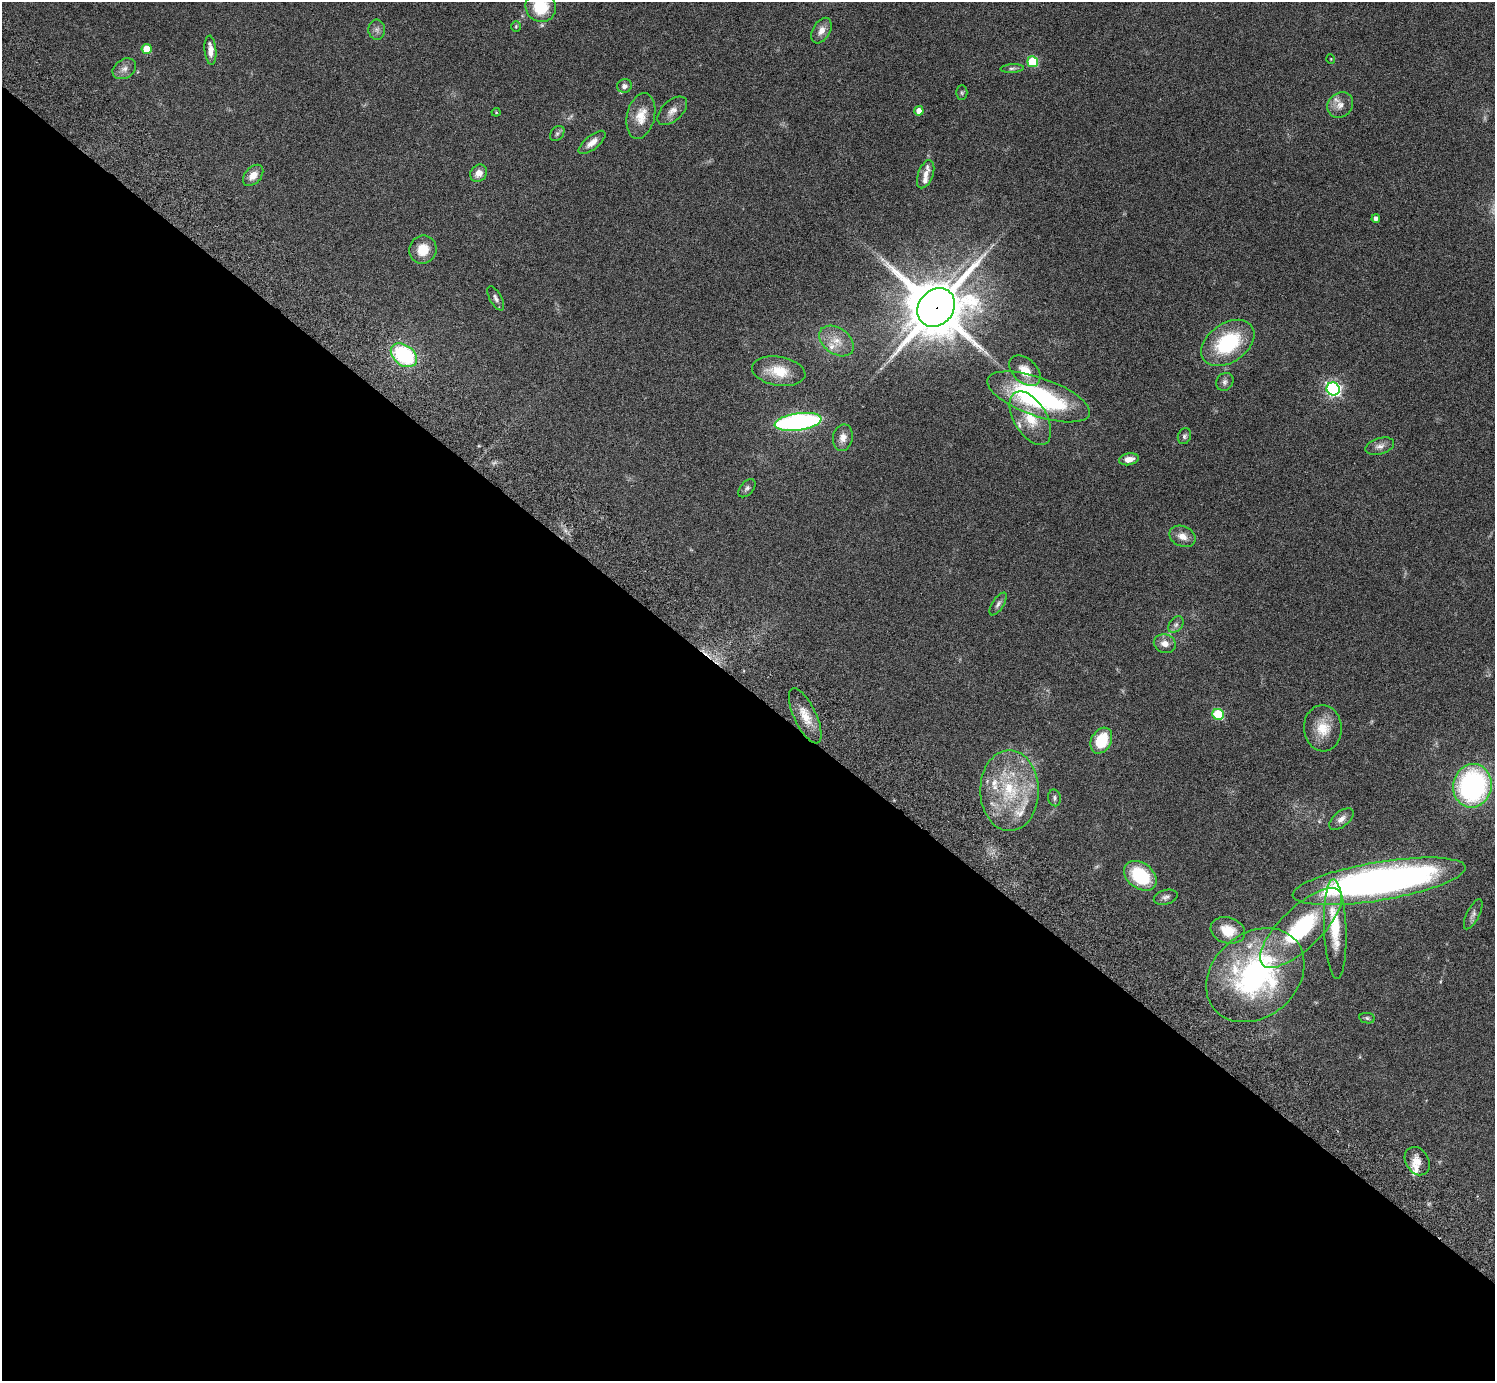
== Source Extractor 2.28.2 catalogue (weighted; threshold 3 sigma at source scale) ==
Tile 14 of 4 x 4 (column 2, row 4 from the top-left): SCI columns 1539-3031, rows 347-1725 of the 6060 x 6070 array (HDU 1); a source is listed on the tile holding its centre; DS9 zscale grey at full resolution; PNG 1497 x 1383 px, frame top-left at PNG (2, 2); each listed source drawn as its Kron ellipse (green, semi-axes under 4 px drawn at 4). Shown black and unused: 50% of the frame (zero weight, under 3 of 6 exposures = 3% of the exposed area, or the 3 px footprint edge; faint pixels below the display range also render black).
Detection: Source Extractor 2.28.2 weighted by HDU 2 'WHT'; one run over the whole footprint, this tile lists its part. Background 0.0834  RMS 0.0046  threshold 0.0187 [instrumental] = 3 sigma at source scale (4.09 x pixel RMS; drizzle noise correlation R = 1.36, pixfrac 0.8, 0.05/0.05 arcsec/px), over >= 5 px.
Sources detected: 75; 3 too faint to see at this stretch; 1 inside a brighter object's white glare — neither listed nor drawn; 8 inside a brighter listed object's ellipse — not listed separately; the other 63 listed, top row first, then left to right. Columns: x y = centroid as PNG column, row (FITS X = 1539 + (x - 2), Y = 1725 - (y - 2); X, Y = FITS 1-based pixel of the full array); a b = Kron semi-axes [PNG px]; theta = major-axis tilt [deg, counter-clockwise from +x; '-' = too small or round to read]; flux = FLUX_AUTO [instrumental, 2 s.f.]
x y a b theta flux
541 7 15 14 - 15
516 26 5 5 - 0.55
377 30 10 8 -84 1.7
821 31 14 8 59 3
147 49 5 5 - 9.1
210 50 14 6 -85 3.7
1331 59 5 3 - 0.32
1033 62 5 5 - 19
1012 68 12 4 3 0.99
124 69 13 9 33 2.5
624 86 7 6 - 1.7
962 93 7 5 -90 0.75
1340 105 14 12 43 4
672 111 18 10 43 3.3
919 111 4 4 - 4.2
496 112 4 4 - 0.39
641 116 23 14 78 7.8
557 133 8 6 49 1
592 142 16 7 39 3.6
479 173 9 7 49 3.5
926 174 15 7 70 2.6
253 175 12 8 48 3.9
1376 218 4 4 - 1.8
423 250 14 13 - 8.5
496 298 13 6 -61 1.5
936 307 21 17 48 2000
837 341 19 13 -35 6.2
1228 343 29 19 35 31
404 355 14 10 -38 39
779 371 27 14 -9 11
1025 371 18 12 -43 6.2
1225 382 9 8 - 1.5
1333 389 7 6 - 110
1038 397 54 19 -19 73
1030 418 30 16 -59 12
798 422 23 8 8 110
1184 436 8 6 67 1.1
843 438 13 9 79 3
1380 446 15 8 16 2.3
1129 459 10 6 10 3.1
747 488 11 6 48 1.3
1182 536 13 10 -24 3.6
998 604 13 5 57 1.5
1176 625 9 6 49 1.4
1165 644 11 9 -20 3.2
1218 714 5 5 - 27
805 716 30 11 -65 7.3
1323 728 23 19 -86 9.2
1101 741 14 10 61 16
1472 786 22 19 79 79
1009 791 40 29 -90 31
1054 798 8 6 -79 1.2
1341 819 14 7 38 2.4
1140 876 18 12 -36 23
1379 881 88 19 9 210
1166 897 12 7 16 1.5
1473 914 16 6 64 1.8
1301 928 53 20 44 45
1335 929 49 11 -88 13
1228 930 17 13 -18 8.5
1255 975 53 42 40 91
1367 1018 8 5 -10 0.82
1417 1161 15 11 -58 4.4
Overlapping masked pixels (flux is a lower limit): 1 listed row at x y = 936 307
Isophote crosses this tile's border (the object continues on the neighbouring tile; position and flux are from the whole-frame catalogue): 1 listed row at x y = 541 7